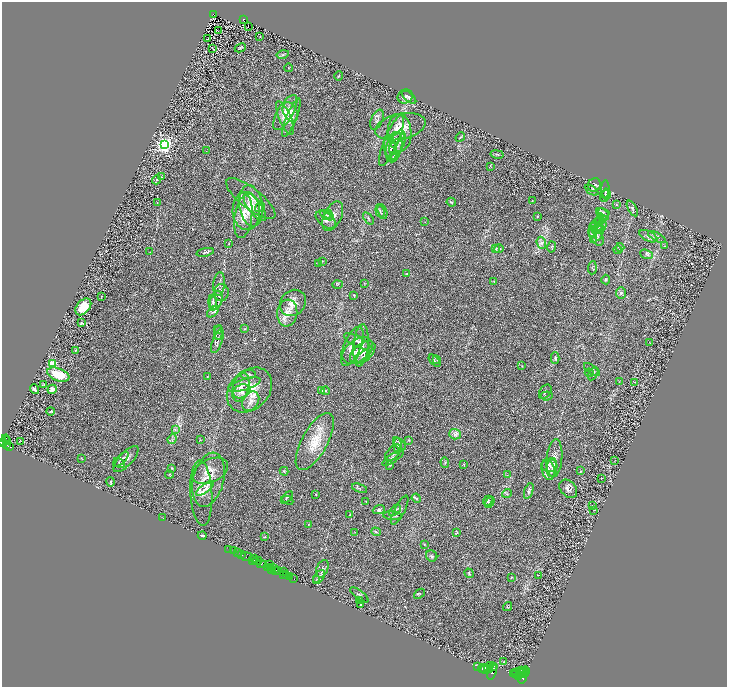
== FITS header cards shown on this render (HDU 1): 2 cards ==
NAXIS1  =                 1450
NAXIS2  =                 1369

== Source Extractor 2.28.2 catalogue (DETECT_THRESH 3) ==
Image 1450 x 1369 px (HDU 1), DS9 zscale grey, zoomed out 1/2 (1 PNG px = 2 x 2 image px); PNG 729 x 689 px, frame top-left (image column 2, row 1369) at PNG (2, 2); each listed source drawn as its Kron ellipse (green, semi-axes under 4 px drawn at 4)
Background 0.396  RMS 0.028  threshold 0.0842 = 3 sigma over >= 5 px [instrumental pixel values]
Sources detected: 291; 35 cannot appear on this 1/2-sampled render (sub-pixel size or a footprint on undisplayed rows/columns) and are neither listed nor drawn; the other 256 listed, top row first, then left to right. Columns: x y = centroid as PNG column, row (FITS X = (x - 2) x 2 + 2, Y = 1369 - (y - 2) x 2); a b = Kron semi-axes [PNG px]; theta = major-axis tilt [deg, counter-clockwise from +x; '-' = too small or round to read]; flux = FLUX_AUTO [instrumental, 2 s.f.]
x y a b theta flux
213 14 4 2 - 22
243 19 2 2 - 66
248 26 2 1 - 2.4
218 31 2 2 - 33
260 36 2 2 - 1.7
208 38 2 1 - 1.3
240 48 6 3 25 5.5
213 49 4 1 - 1.1
283 54 6 3 12 6.1
289 68 4 2 - 2.6
339 76 4 3 - 4.5
405 96 8 7 - 18
409 97 8 4 -38 12
285 112 20 7 60 56
290 112 10 6 -65 33
285 118 18 6 -67 38
291 118 21 5 68 35
377 120 11 5 64 20
400 127 26 13 13 89
399 133 19 12 -88 83
460 137 5 2 - 4.9
397 138 8 3 27 13
392 141 27 7 67 64
397 142 13 7 65 38
164 145 3 3 - 2200
390 147 13 6 -78 31
394 147 15 8 76 44
206 151 2 2 - 1.6
497 154 6 3 -11 7.2
394 156 4 2 - 5.5
490 166 3 2 - 2
162 177 3 2 - 2.9
157 180 4 2 - 3.4
594 185 7 6 - 14
605 189 9 3 87 8.3
592 190 7 3 -32 8.3
606 194 5 3 - 8.7
605 196 6 3 66 7.2
251 199 30 10 -38 81
532 200 2 1 - 1.4
451 202 5 3 - 7
157 203 2 1 - 1.5
616 205 3 2 - 2.5
251 206 21 11 -81 100
255 207 16 7 -54 37
260 207 5 3 - 10
632 208 8 3 -61 9.1
246 211 19 14 -86 100
380 211 6 2 -73 5.9
382 212 8 4 -73 8.8
603 212 7 3 -13 10
328 214 4 2 - 4.4
604 214 7 3 -53 10
327 215 8 3 -28 8.7
333 216 16 8 64 42
537 216 3 2 - 3.6
243 217 21 8 82 68
368 218 7 3 -54 6.3
603 218 3 2 - 3.8
326 220 11 7 -37 22
600 220 7 3 76 6.9
425 222 2 1 - 1.3
595 224 7 3 48 9.2
602 226 6 4 72 14
598 228 7 3 51 10
593 230 9 3 74 15
599 232 9 4 78 16
596 236 10 6 -58 21
648 236 10 5 -27 20
657 237 10 3 -30 12
594 239 3 2 - 4.1
541 243 6 4 -70 17
229 244 4 2 - 2.5
664 246 2 2 - 2.1
552 247 5 3 - 4.8
620 247 4 2 - 4.4
496 249 3 2 - 3.3
499 249 4 3 - 5.8
617 250 4 2 - 3.9
150 252 3 2 - 1.6
205 252 9 3 12 8.8
646 254 7 2 -18 4.3
322 261 4 2 - 3.7
318 263 3 2 - 3.6
592 268 7 3 85 4.7
407 274 2 2 - 2
606 279 5 3 - 5.4
494 281 3 2 - 2.6
364 283 3 2 - 2.3
219 284 12 5 84 20
338 284 5 3 - 5.1
221 293 8 7 - 26
621 293 6 5 - 13
354 295 4 2 - 3.8
101 296 2 1 - 1.5
216 300 10 6 73 29
213 303 8 4 -85 15
293 303 14 12 49 54
83 307 10 6 50 99
213 312 7 3 38 8.7
287 313 13 10 83 61
82 323 4 2 - 4.6
244 329 3 3 - 3.5
218 330 3 2 - 3.2
219 333 7 2 81 6.6
217 341 13 5 70 15
357 341 14 5 -27 26
650 342 4 1 - 1.9
361 345 21 7 85 49
352 346 21 8 67 58
76 350 3 2 - 3.4
358 350 17 11 37 60
363 352 14 8 39 36
363 356 8 4 39 12
555 358 6 3 90 8.1
437 359 4 2 - 3.6
435 361 7 3 -48 6.7
52 364 3 3 - 330
522 366 3 2 - 2.7
592 370 9 4 -35 10
589 373 5 2 - 3.6
593 374 7 2 59 8.5
58 375 12 6 -21 120
248 375 8 4 3 11
207 376 3 2 - 2.2
619 381 3 2 - 2.4
635 382 2 1 - 1.3
44 385 4 2 - 3.2
244 385 17 5 17 38
241 388 15 8 76 54
34 389 5 2 - 12
52 389 5 3 - 33
249 390 25 19 44 150
322 390 3 2 - 2.8
242 391 9 6 23 29
325 391 4 3 - 5.1
545 392 8 5 53 12
547 396 6 4 6 8.4
251 401 10 7 56 37
50 411 4 3 - 6.4
175 429 4 2 - 5.3
455 434 6 5 - 17
6 439 4 2 - 340
172 439 5 3 - 8.6
200 440 3 2 - 2.1
409 440 4 3 - 5.1
6 441 3 2 - 340
20 441 3 2 - 5.3
315 441 32 13 61 140
3 442 3 3 - 480
7 444 4 2 - 300
400 444 8 4 -40 12
9 446 3 2 - 150
398 446 7 3 -85 13
393 453 10 5 46 16
81 458 4 2 - 2.6
393 458 13 4 34 16
554 458 19 8 85 41
121 459 9 2 43 7.9
126 459 17 7 47 28
615 460 2 1 - 2.2
119 463 6 4 -31 7.8
445 463 5 2 - 4.3
464 464 3 2 - 2.8
390 465 4 3 - 4.3
549 466 8 6 -4 18
552 467 9 5 82 20
172 468 3 2 - 3
548 470 10 6 -77 29
210 471 19 11 25 62
284 471 4 2 - 3.5
580 471 4 1 - 2.4
169 475 4 3 - 4.9
507 475 3 2 - 2.5
601 479 2 1 - 1.3
208 480 28 15 75 120
111 482 5 4 - 6.7
360 488 8 3 -19 8.8
205 489 10 4 37 20
568 489 10 7 -47 23
529 491 8 4 71 13
201 493 33 11 -87 76
316 494 3 2 - 2.4
507 494 5 3 - 6.3
287 497 7 3 43 6.6
416 498 5 3 - 7.6
288 500 6 2 -24 4
366 501 3 2 - 2.4
488 501 5 4 - 8.7
490 502 6 3 56 7
593 506 2 2 - 3.1
379 509 6 4 21 8.2
400 510 16 5 63 19
594 510 3 2 - 2.8
395 511 7 2 40 8.3
350 515 4 2 - 3.2
392 516 9 4 -4 12
163 518 2 1 - 1.3
308 524 3 2 - 2.5
355 532 2 1 - 1.5
376 532 5 3 - 6.1
456 532 4 3 - 4.5
202 536 4 2 - 11
265 536 3 2 - 2.4
424 544 3 3 - 3.1
229 549 2 1 - 15
234 551 3 1 - 45
238 553 2 2 - 88
242 555 2 2 - 840
432 556 6 5 - 8.2
246 557 5 2 - 100
254 558 3 2 - 230
252 560 2 1 - 35
257 561 5 1 - 460
261 564 4 2 - 340
264 564 3 2 - 270
269 564 2 2 - 400
267 567 2 2 - 230
271 567 2 2 - 330
271 569 3 1 - 99
274 569 2 1 - 190
322 569 9 5 66 17
276 570 2 1 - 250
278 570 2 2 - 300
284 572 3 1 - 22
469 573 5 2 - 4.7
284 574 2 2 - 390
287 575 2 1 - 420
538 575 2 1 - 1.4
289 577 3 2 - 590
319 577 8 4 53 14
511 577 3 2 - 2.8
293 579 4 2 - 85
316 580 4 2 - 2.7
419 594 6 3 41 5.7
359 595 11 2 -37 6.1
360 601 3 2 - 2.2
360 605 3 3 - 6.1
507 607 5 3 - 4.7
504 662 3 2 - 2.8
491 666 2 2 - 980
478 667 2 1 - 89
493 667 5 2 - 2100
483 668 5 3 - 4100
489 668 5 3 - 2100
485 669 5 3 - 4300
521 671 3 2 - 890
526 671 3 2 - 720
492 672 8 4 72 3300
523 672 7 2 50 2000
515 673 2 2 - 1700
520 673 9 3 -7 1600
514 674 4 2 - 2800
516 675 4 2 - 1900
518 676 3 2 - 1700
523 677 6 3 71 2900
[35 sub-pixel or undisplayed-footprint detections neither listed nor drawn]